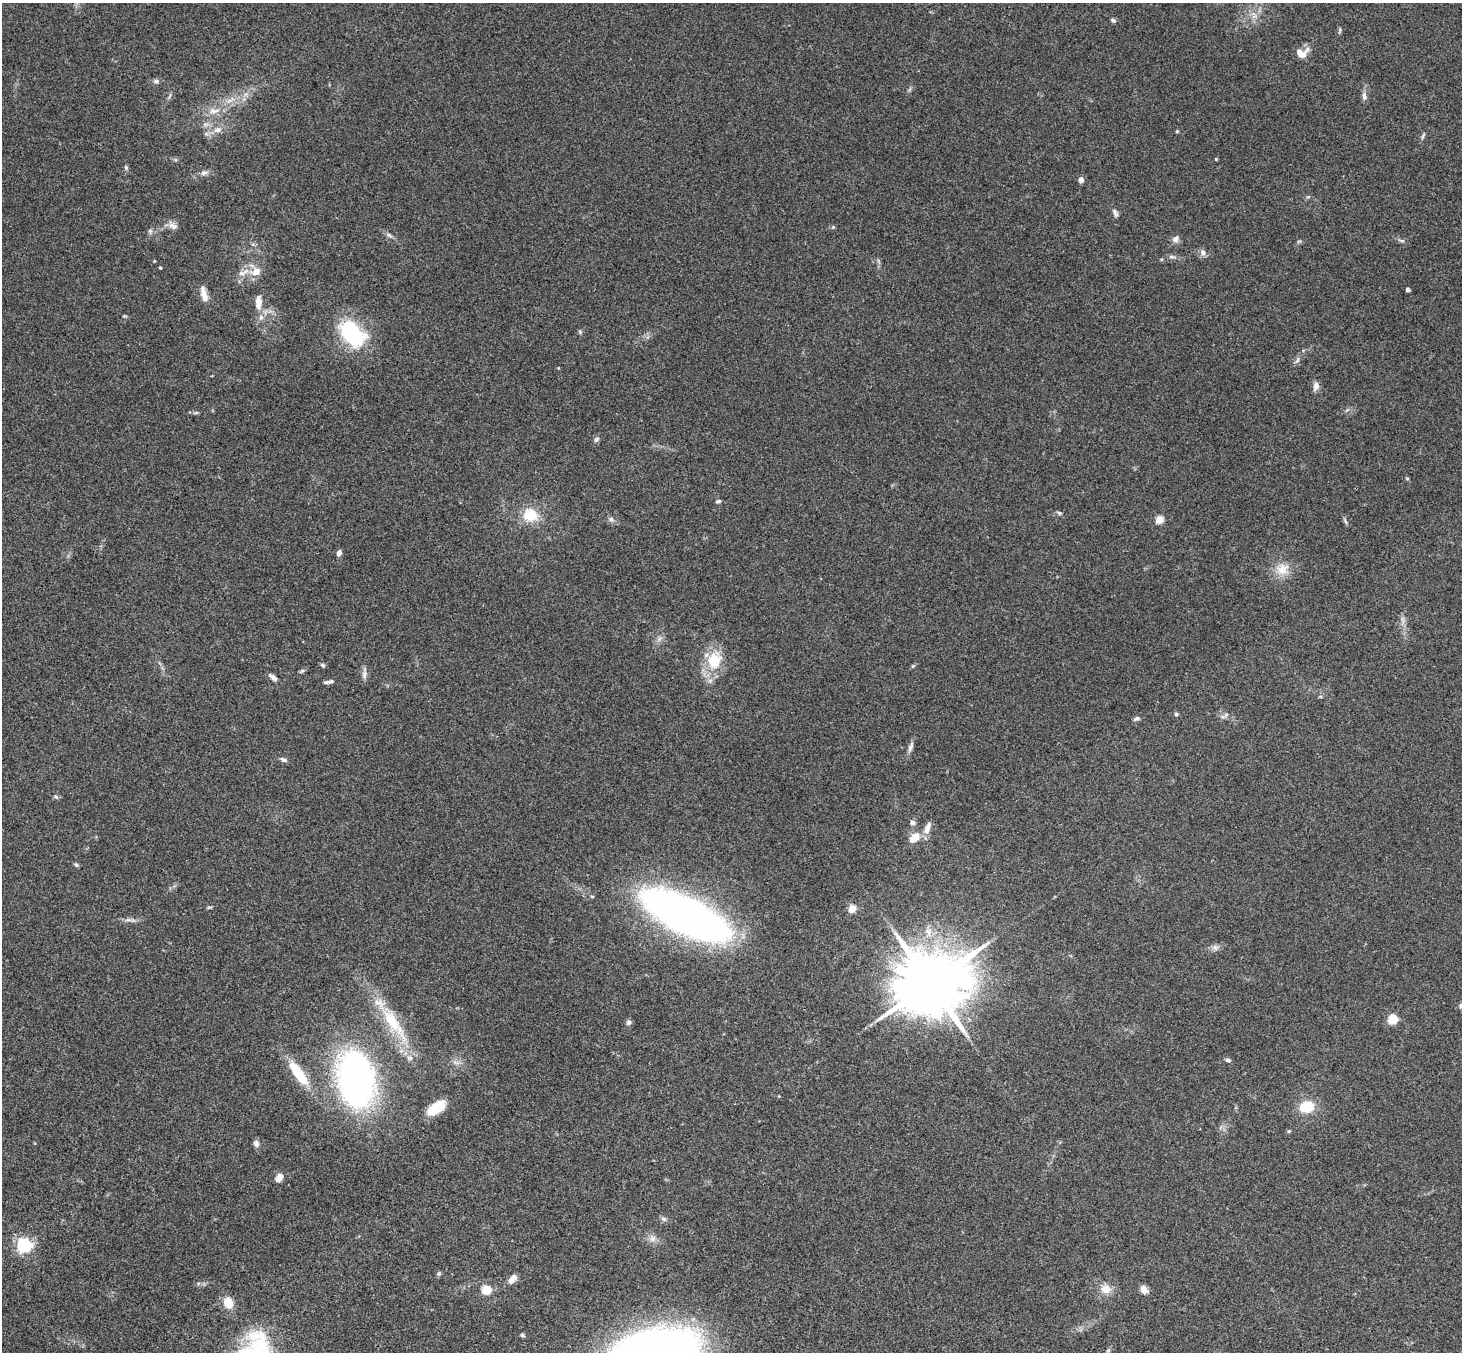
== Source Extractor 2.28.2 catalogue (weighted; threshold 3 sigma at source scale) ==
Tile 7 of 4 x 4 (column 3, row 2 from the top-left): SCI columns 2976-4435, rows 3033-4382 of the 5947 x 5928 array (HDU 1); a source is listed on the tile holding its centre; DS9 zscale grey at full resolution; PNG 1464 x 1354 px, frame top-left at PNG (2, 3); no overlay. Shown black and unused: <1% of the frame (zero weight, under 3 of 4 exposures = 6% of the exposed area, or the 3 px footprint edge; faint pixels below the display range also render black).
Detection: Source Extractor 2.28.2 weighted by HDU 2 'WHT'; one run over the whole footprint, this tile lists its part. Background 0.18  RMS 0.0079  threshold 0.0357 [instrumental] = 3 sigma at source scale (4.5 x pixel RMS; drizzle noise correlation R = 1.50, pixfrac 1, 0.05/0.05 arcsec/px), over >= 5 px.
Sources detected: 91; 2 inside a brighter listed object's ellipse — not listed separately; the other 89 listed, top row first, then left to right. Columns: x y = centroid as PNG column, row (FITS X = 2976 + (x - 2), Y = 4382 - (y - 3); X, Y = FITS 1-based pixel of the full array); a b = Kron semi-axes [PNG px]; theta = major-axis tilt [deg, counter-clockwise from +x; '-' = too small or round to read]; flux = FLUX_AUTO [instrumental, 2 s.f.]
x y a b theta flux
1113 20 7 5 -23 1.6
1300 53 14 8 -35 7.4
156 81 7 5 0 2.1
1364 96 11 6 -86 3
214 111 16 8 3 7
218 130 11 7 16 5.1
1177 131 4 4 - 0.98
1423 136 9 4 63 1.5
1216 159 4 4 - 0.68
126 167 7 5 -70 1.4
204 173 10 6 15 2.8
1081 180 4 4 - 6.5
1114 211 10 6 -57 2.5
173 226 13 7 -22 4.2
833 227 4 4 - 0.92
150 231 5 5 - 1.5
389 235 11 3 -29 2.1
1175 239 9 8 - 3.4
1402 241 8 3 -19 1.5
1203 252 9 7 -45 3.1
1172 257 11 4 -9 2
154 261 3 3 - 0.71
160 268 3 2 - 0.88
256 272 14 11 21 9.1
242 273 10 6 2 3.8
1408 290 4 3 - 2.5
204 294 21 7 -74 6.4
258 302 18 8 87 7.9
124 316 4 4 - 0.82
580 332 6 4 -48 1.1
352 333 34 21 -45 65
1297 360 8 4 46 1.8
1316 386 11 7 77 4
196 413 8 4 9 1.3
596 439 9 5 45 1.8
1407 478 5 3 - 0.77
718 501 6 4 18 1.5
1060 513 7 5 -33 1.4
530 515 19 16 -13 20
611 519 8 6 -74 2.2
1159 520 5 4 - 24
1345 521 8 3 -71 1.5
339 553 7 5 66 2.9
1282 569 18 15 37 13
659 639 7 4 71 2
714 660 25 20 77 25
323 665 6 5 - 1.5
302 671 8 5 35 1.4
364 674 12 7 83 3.5
273 677 11 5 -38 3.3
331 681 11 5 14 2.6
1176 714 4 4 - 2
1137 719 7 5 14 2.1
910 747 16 5 68 3.4
283 760 9 5 -17 2.4
56 797 6 5 - 1.5
912 823 7 6 - 2.6
927 828 18 7 68 5.8
914 838 14 9 44 11
76 865 6 5 - 1.5
209 907 7 4 18 1
852 909 5 4 - 24
686 915 53 19 -26 900
128 920 11 4 4 2.6
1215 948 8 6 -68 2.5
930 983 21 16 27 7900
1461 1006 6 5 - 2.3
1392 1019 5 5 - 44
628 1022 7 6 - 2.2
393 1023 62 14 -54 42
1228 1060 7 5 -10 1.5
299 1074 34 10 -54 28
356 1079 53 31 -82 280
1307 1107 19 14 14 18
436 1108 20 9 34 25
1289 1131 5 4 - 0.93
256 1143 8 6 -85 3.3
279 1177 9 7 62 5.8
664 1219 8 6 -16 2.1
652 1239 10 8 46 3.9
24 1245 6 6 - 210
439 1273 6 4 46 1.2
513 1278 12 7 51 6
1106 1289 13 11 -18 8.5
1144 1289 10 7 -50 5.1
486 1290 5 5 - 39
228 1303 12 10 -72 12
522 1335 5 4 - 1.4
655 1351 73 35 9 580
Isophote crosses this tile's border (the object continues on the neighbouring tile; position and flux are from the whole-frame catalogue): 2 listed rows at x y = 1461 1006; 655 1351